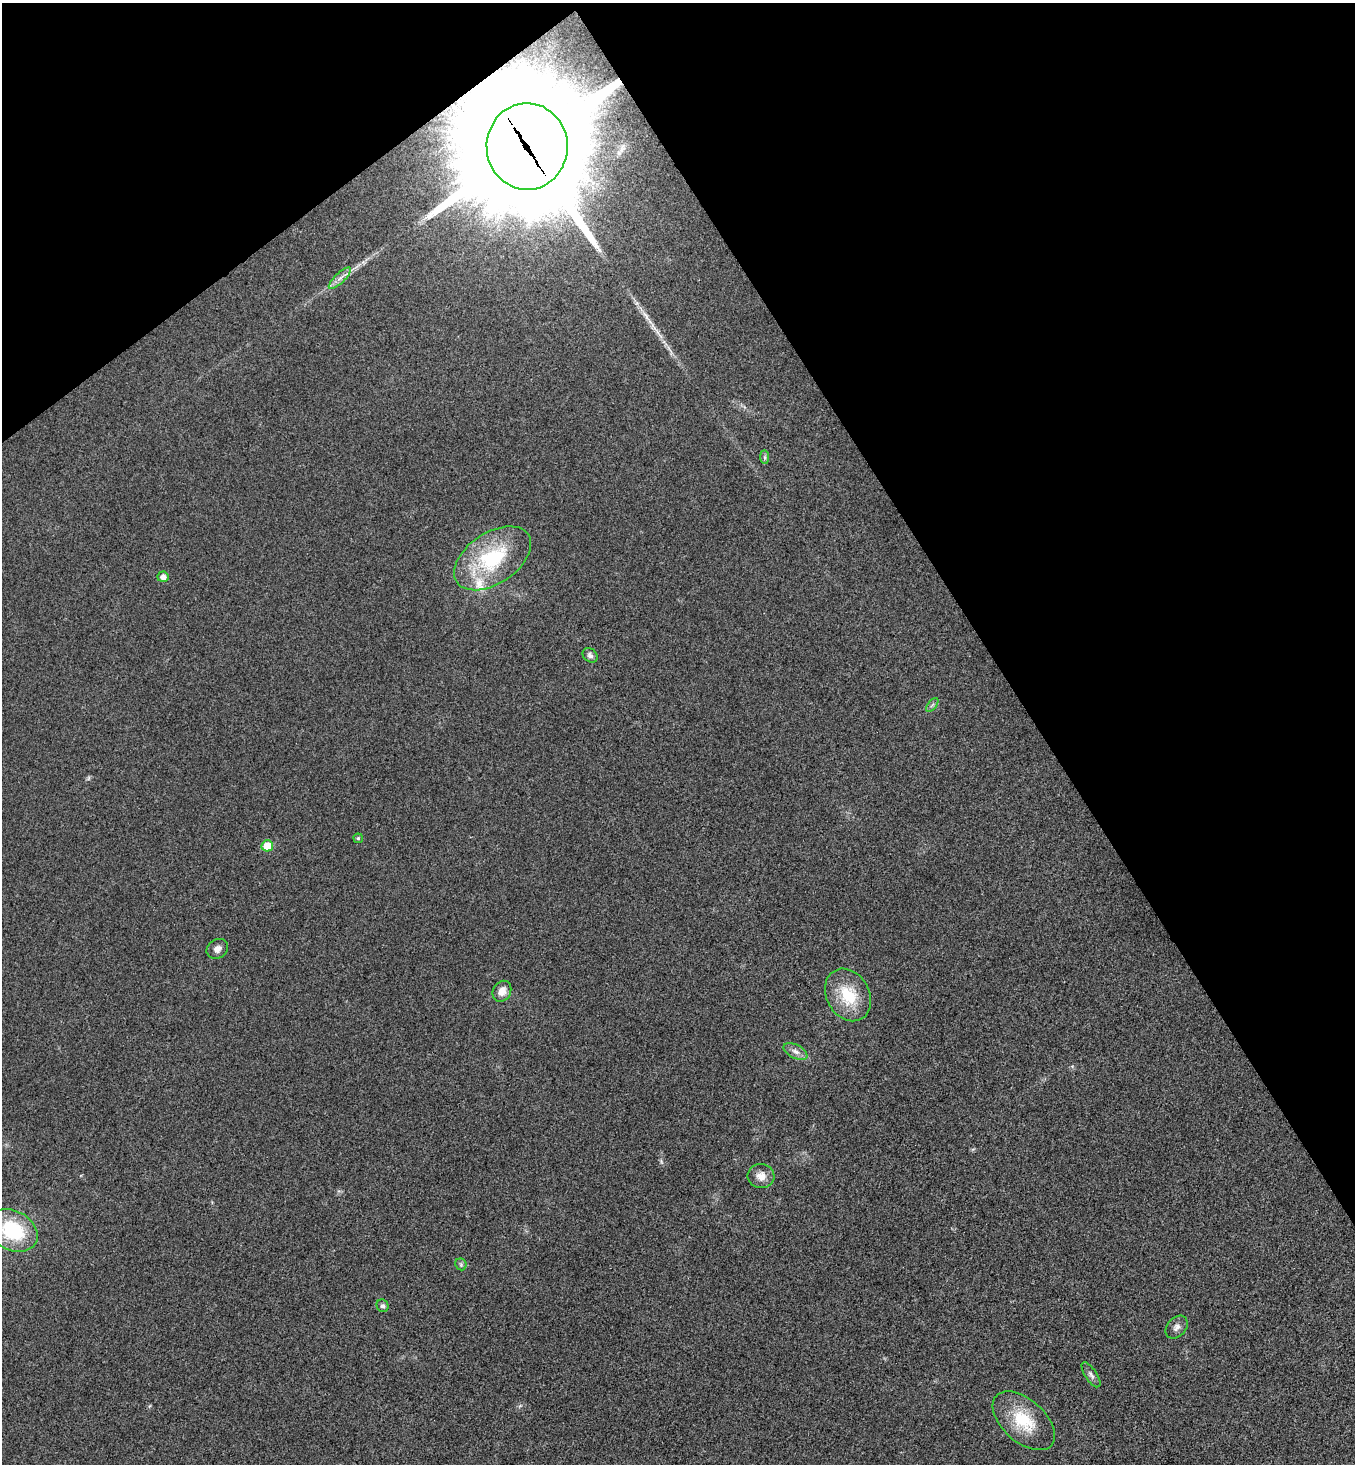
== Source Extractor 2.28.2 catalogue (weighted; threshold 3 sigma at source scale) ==
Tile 3 of 4 x 4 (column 3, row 1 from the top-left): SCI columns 2898-4250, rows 4440-5901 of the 5943 x 5958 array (HDU 1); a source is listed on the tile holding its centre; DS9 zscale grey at full resolution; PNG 1357 x 1466 px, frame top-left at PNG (2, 3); each listed source drawn as its Kron ellipse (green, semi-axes under 4 px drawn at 4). Shown black and unused: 31% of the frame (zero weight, under 3 of 4 exposures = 6% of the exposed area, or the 3 px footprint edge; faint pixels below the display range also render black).
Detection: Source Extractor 2.28.2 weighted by HDU 2 'WHT'; one run over the whole footprint, this tile lists its part. Background 0.0207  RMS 0.0063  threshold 0.0283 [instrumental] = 3 sigma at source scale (4.5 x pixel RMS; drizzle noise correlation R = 1.50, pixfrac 1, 0.05/0.05 arcsec/px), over >= 5 px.
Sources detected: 22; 1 long thin detection or spike segment (spike, bleed or trail) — neither listed nor drawn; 1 inside a brighter listed object's ellipse — not listed separately; the other 20 listed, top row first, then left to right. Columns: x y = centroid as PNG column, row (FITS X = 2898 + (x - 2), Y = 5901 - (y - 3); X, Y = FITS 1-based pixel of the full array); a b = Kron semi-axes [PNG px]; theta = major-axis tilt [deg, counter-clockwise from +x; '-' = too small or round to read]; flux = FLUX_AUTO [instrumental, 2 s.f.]
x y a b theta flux
527 146 43 40 -89 25000
340 278 14 5 45 3.6
765 457 7 4 -90 1.3
493 558 43 25 34 53
163 577 5 5 - 3.5
590 655 8 6 -41 2.2
932 705 8 4 52 1.4
358 838 5 4 - 0.85
267 846 6 5 - 12
217 949 11 9 34 3.7
502 991 11 9 59 5.6
848 995 27 21 -60 25
795 1051 13 7 -27 3.4
761 1176 13 12 - 5.9
12 1230 26 19 -28 42
461 1264 6 5 - 1.3
382 1306 6 5 - 1.6
1177 1327 13 9 48 3.3
1091 1375 14 6 -57 2.4
1024 1421 37 21 -42 27
Overlapping masked pixels (flux is a lower limit): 1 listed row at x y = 527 146
Isophote crosses this tile's border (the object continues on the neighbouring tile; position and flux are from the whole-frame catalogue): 1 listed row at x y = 12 1230